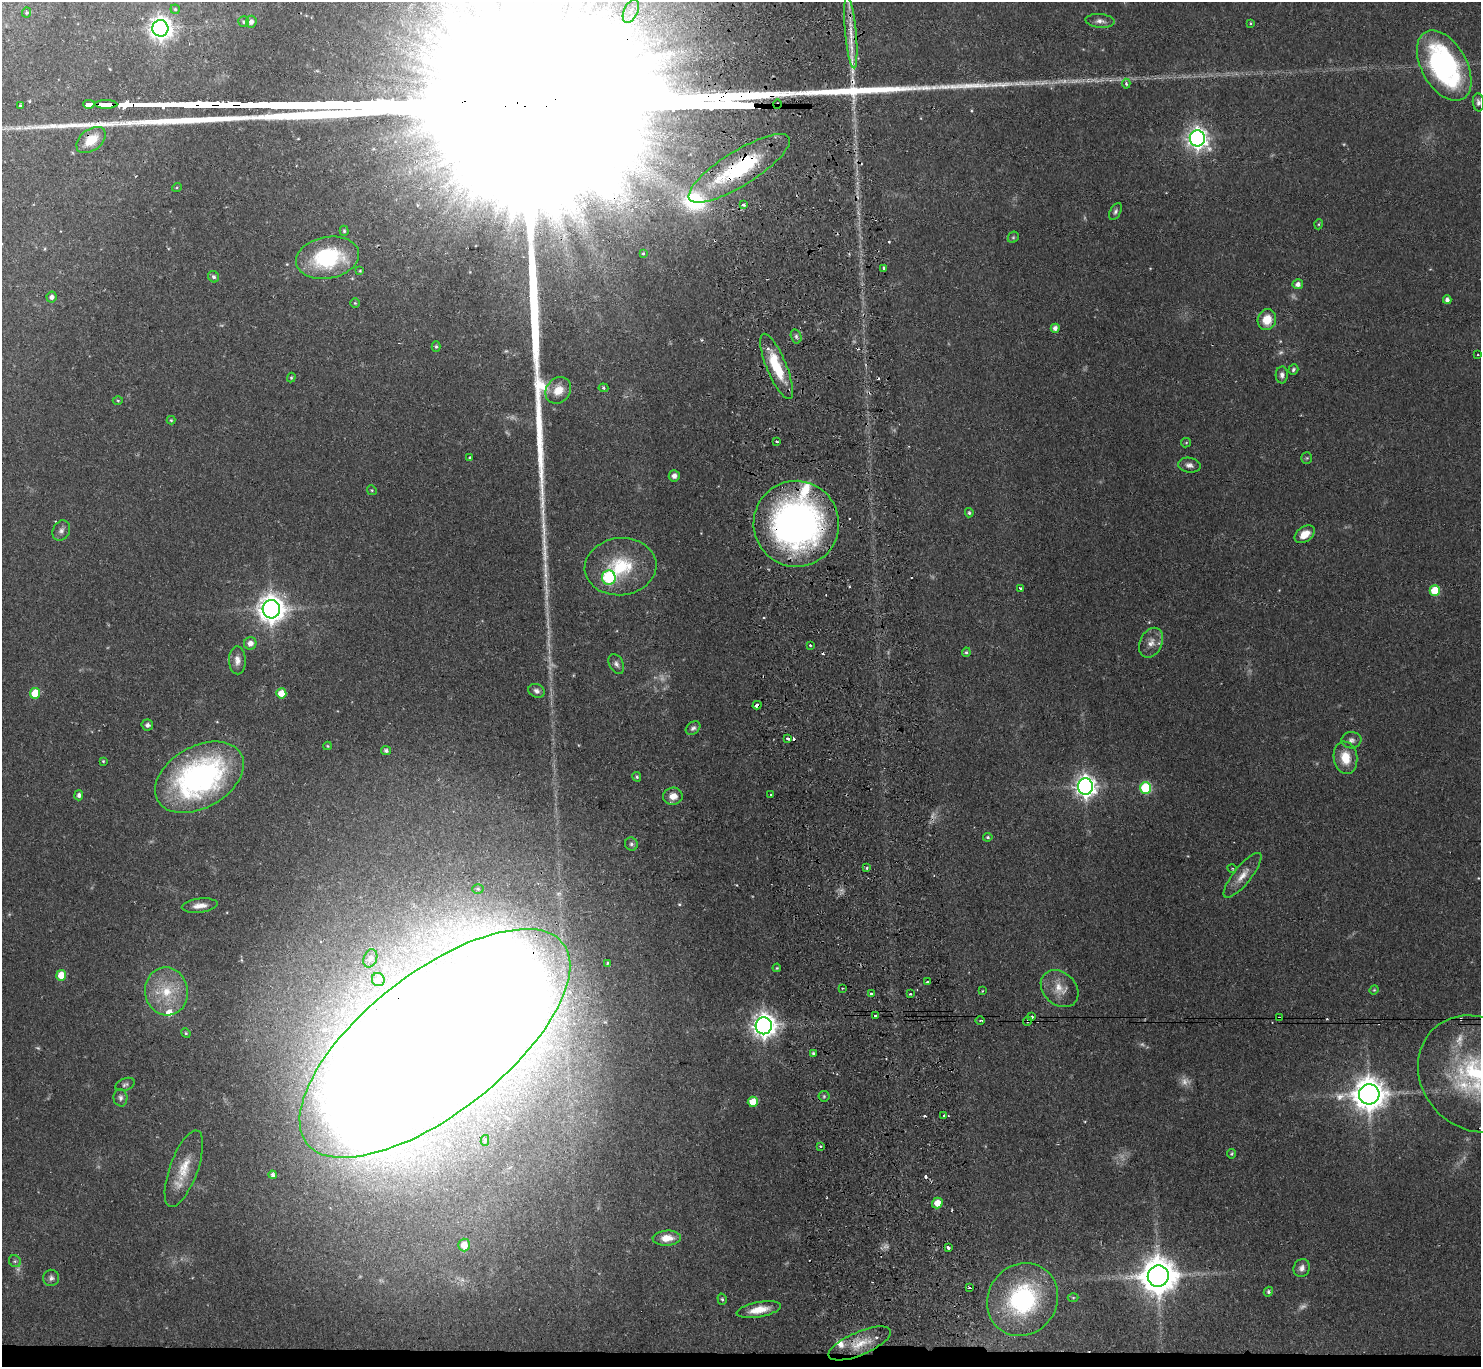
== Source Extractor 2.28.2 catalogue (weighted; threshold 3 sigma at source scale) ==
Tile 8 of 3 x 3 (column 2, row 3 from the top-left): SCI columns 1536-3014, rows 201-1565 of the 4550 x 4427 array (HDU 1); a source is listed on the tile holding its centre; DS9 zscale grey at full resolution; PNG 1483 x 1369 px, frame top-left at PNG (2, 2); each listed source drawn as its Kron ellipse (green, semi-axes under 4 px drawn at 4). Shown black and unused: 1% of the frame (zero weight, under 2 of 3 exposures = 3% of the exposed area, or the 3 px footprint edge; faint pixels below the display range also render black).
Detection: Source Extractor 2.28.2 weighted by HDU 2 'WHT'; one run over the whole footprint, this tile lists its part. Background 0.0617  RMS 0.0052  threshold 0.0233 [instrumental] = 3 sigma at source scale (4.5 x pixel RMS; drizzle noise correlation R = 1.50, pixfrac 1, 0.05/0.05 arcsec/px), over >= 5 px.
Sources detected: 180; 18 too faint to see at this stretch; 10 cosmic-ray / hot-pixel residue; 1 long thin detection or spike segment (spike, bleed or trail) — neither listed nor drawn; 7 inside a brighter listed object's ellipse — not listed separately; the other 144 listed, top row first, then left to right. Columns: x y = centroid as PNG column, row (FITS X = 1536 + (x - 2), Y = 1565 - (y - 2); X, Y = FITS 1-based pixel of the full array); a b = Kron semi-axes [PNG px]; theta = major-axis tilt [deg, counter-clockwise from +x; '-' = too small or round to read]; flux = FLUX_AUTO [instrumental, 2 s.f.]
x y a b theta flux
175 9 5 4 - 0.71
631 11 12 7 64 3.7
27 13 5 4 - 0.7
1100 21 14 7 -4 2.9
243 22 5 5 - 0.89
251 22 6 5 - 2.1
1250 23 4 3 - 0.5
160 28 8 8 - 440
851 32 36 5 -85 10
1444 66 38 22 -61 110
1126 84 5 4 - 1.1
1478 102 9 5 -84 1.7
89 104 5 3 - 380
106 104 11 3 0 970
777 104 4 3 - 2.4
20 106 4 3 - 5.6
1197 138 8 7 - 310
91 140 16 10 38 10
739 168 58 17 32 53
177 187 5 3 - 0.48
743 204 3 3 - 3.1
1115 211 9 5 63 1.3
1319 224 5 3 - 0.52
344 231 5 4 - 0.85
1013 237 6 5 - 0.76
643 253 3 3 - 0.81
327 258 32 21 11 47
884 268 3 3 - 1.7
360 271 4 3 - 0.5
214 277 6 5 - 1.2
1298 284 5 5 - 2.3
52 297 5 5 - 2.1
1447 300 4 4 - 2
355 303 5 4 - 0.61
1267 320 10 9 - 9.2
1055 328 4 4 - 2.3
796 336 7 5 -75 1.3
436 347 5 4 - 0.93
1478 355 2 2 - 0.48
777 366 35 10 -68 21
1293 369 5 4 - 0.99
1282 375 8 6 88 1.9
291 377 5 4 - 0.58
603 388 5 4 - 0.82
558 390 14 12 51 8.1
118 400 5 3 - 0.56
171 420 4 4 - 0.66
777 442 3 2 - 0.8
1186 443 5 4 - 0.58
470 457 3 3 - 0.81
1307 458 5 5 - 0.77
1189 465 11 7 -10 2.5
674 476 5 5 - 2.7
372 490 5 4 - 0.62
969 513 4 4 - 0.91
796 524 43 42 - 220
61 531 10 8 64 2.4
1305 534 11 7 36 6.4
620 567 36 28 6 31
609 577 7 6 - 56
1020 588 4 3 - 0.69
1435 590 5 5 - 17
271 609 9 8 - 690
250 643 6 6 - 3.2
1151 643 16 11 64 5
810 645 3 3 - 0.74
966 652 5 4 - 0.79
237 660 14 8 -88 3.8
616 664 11 7 -61 2
537 691 8 6 -28 2
35 693 5 5 - 15
281 693 5 5 - 9.5
757 705 4 3 - 4.3
147 725 6 5 - 1.5
693 728 8 5 36 1.5
788 739 3 3 - 2.7
1351 740 10 8 -2 2.2
327 746 4 4 - 0.51
386 751 5 4 - 1.5
1345 758 16 11 -81 11
103 761 4 4 - 0.58
199 777 48 31 29 140
637 777 5 4 - 0.88
1085 786 8 7 - 360
1146 788 6 5 - 41
79 795 5 4 - 1.8
771 795 3 3 - 1.2
673 796 10 8 2 4.9
988 837 5 4 - 0.73
631 844 7 6 - 1.3
867 868 4 3 - 0.66
1232 868 5 3 - 0.53
1243 875 28 8 51 6.7
478 889 5 5 - 0.84
200 905 18 7 6 4.5
370 958 9 6 67 2
607 963 3 3 - 0.59
777 968 4 3 - 0.55
61 975 5 5 - 11
378 980 7 6 - 1.9
927 982 4 3 - 1.9
843 988 3 2 - 0.51
1060 989 21 16 -43 8.2
1374 990 5 4 - 0.54
166 991 24 21 -80 19
982 991 3 2 - 0.37
871 994 3 3 - 6.1
910 994 3 2 - 1.2
875 1016 3 3 - 6.5
1032 1017 3 3 - 1.4
1279 1018 4 3 - 1.1
980 1021 4 3 - 0.7
1027 1021 4 3 - 1
764 1026 8 8 - 490
186 1033 5 4 - 0.69
435 1043 163 70 38 5500
813 1053 3 3 - 0.68
1477 1074 62 54 -44 95
125 1084 10 6 21 1.4
1369 1094 10 10 - 1100
824 1096 5 5 - 0.85
120 1098 9 7 -85 2
753 1102 5 5 - 9.9
944 1115 3 2 - 0.4
485 1140 5 4 - 0.75
820 1146 4 3 - 0.73
1232 1154 5 4 - 0.71
184 1169 40 14 70 15
273 1175 4 3 - 1.4
937 1203 5 5 - 6.3
667 1238 14 7 3 7.2
464 1245 6 5 - 7.1
948 1248 4 3 - 1.4
15 1261 6 5 - 1.1
1302 1268 9 8 - 2.7
1158 1276 11 10 - 1500
51 1278 8 8 - 1.9
970 1288 3 3 - 2
1268 1292 5 4 - 1
1073 1298 5 3 - 0.5
722 1299 6 4 -73 0.86
1023 1300 38 34 54 68
759 1310 22 7 10 8.2
860 1343 33 11 23 11
Overlapping masked pixels (flux is a lower limit): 12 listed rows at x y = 89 104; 106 104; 777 104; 91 140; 739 168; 777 366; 796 524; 757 705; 1279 1018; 1027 1021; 435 1043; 937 1203
Isophote crosses this tile's border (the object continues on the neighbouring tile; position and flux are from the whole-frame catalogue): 2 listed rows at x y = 435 1043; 1477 1074